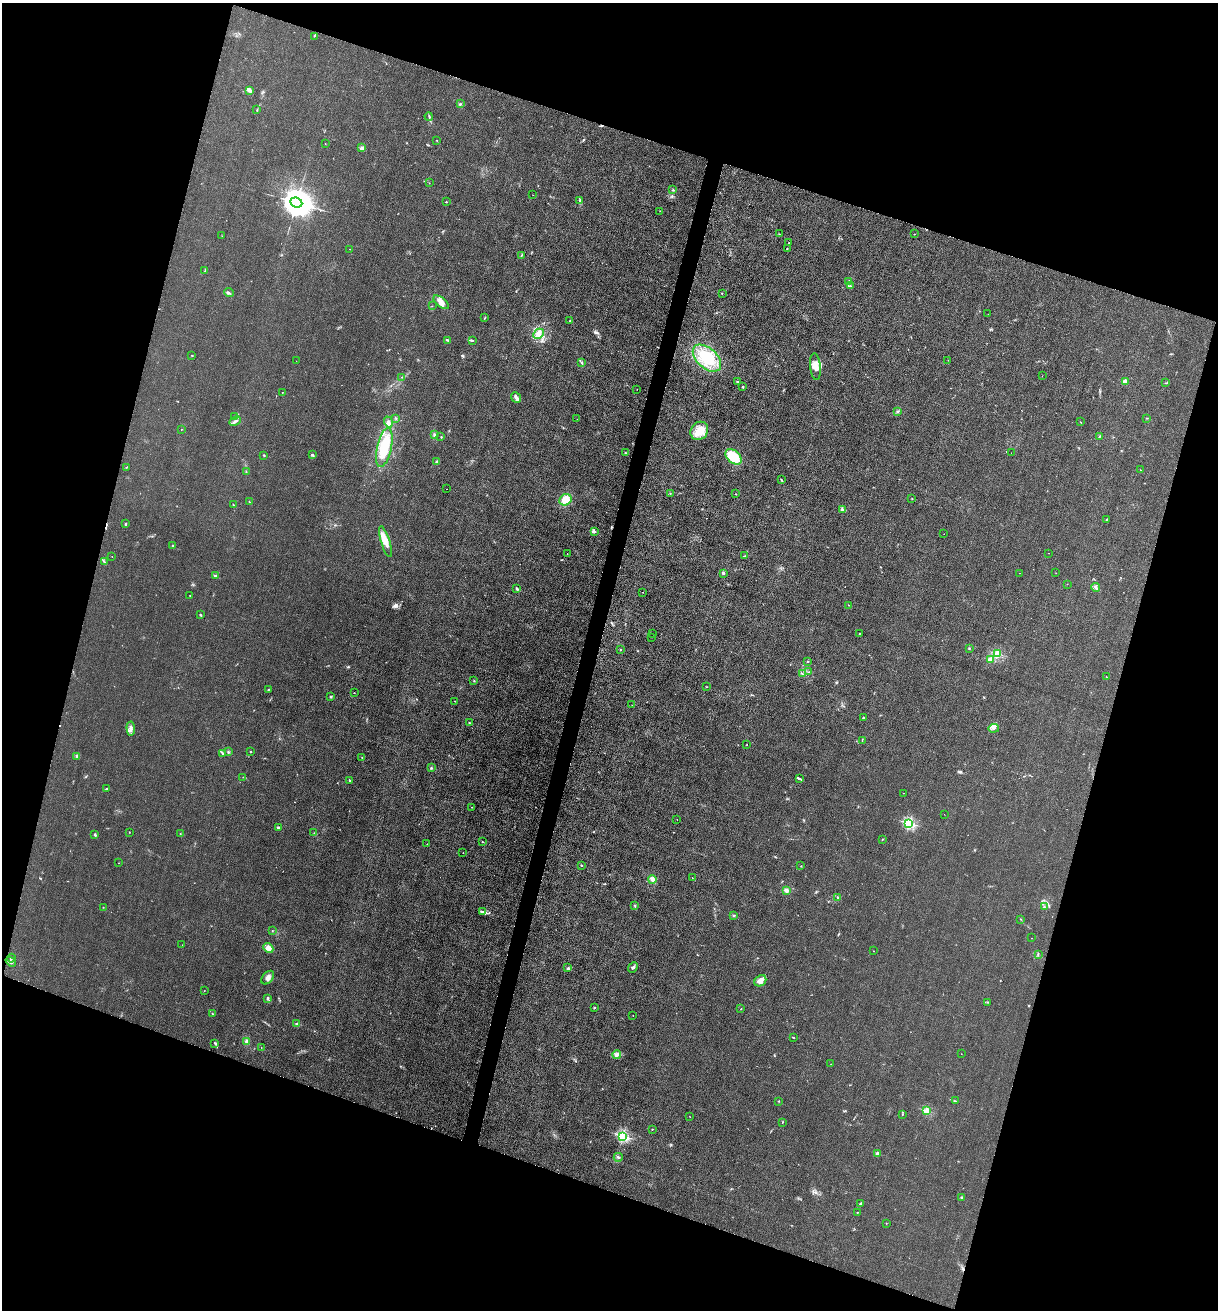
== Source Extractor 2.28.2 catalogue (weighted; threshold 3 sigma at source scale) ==
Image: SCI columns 264-5124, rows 7-5237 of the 5261 x 5243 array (HDU 1 of 3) = the unmasked area's bounding box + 8 px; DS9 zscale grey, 4 x 4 block average (1 PNG px = mean of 4 x 4 image px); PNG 1220 x 1312 px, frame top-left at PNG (2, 3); each listed source drawn as its Kron ellipse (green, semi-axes under 4 px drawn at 4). Shown black and unused: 36% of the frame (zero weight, under 3 of 4 exposures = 1% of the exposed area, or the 3 px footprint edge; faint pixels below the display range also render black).
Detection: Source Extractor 2.28.2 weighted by HDU 2 'WHT'. Background 0.0333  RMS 0.0063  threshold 0.0284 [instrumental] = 3 sigma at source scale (4.5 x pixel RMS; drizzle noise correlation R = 1.50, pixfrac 1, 0.05/0.05 arcsec/px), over >= 5 px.
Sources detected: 233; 1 inside a brighter object's white glare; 8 cosmic-ray / hot-pixel residue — neither listed nor drawn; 8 coinciding with a brighter row at this scale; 10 inside a brighter listed object's ellipse — not listed separately; the other 206 listed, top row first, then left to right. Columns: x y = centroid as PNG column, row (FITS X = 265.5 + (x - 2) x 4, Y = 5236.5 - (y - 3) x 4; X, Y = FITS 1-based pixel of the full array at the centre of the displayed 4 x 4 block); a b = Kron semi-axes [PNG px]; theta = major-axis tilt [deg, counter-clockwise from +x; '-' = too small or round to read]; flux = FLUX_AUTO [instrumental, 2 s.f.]
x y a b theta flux
314 36 2 2 - 1.6
250 91 4 2 - 3.3
460 104 2 2 - 2.6
257 110 3 2 - 2.1
429 117 4 2 - 3.4
437 140 2 2 - 2.7
325 144 2 2 - 0.94
362 148 4 2 - 6.5
429 183 2 2 - 1.1
673 190 2 2 - 4.2
533 195 2 2 - 0.77
579 200 4 2 - 3
296 202 6 5 - 8900
446 202 2 2 - 3.7
660 211 2 2 - 0.92
779 234 2 2 - 1.5
914 234 2 2 - 1
222 236 2 2 - 1.2
789 243 2 2 - 1.7
349 249 2 2 - 0.97
787 249 2 2 - 1.7
521 255 2 2 - 2.2
205 271 3 2 - 2.3
848 282 3 2 - 5.3
850 286 2 2 - 3.1
229 293 5 2 - 5.8
722 293 2 2 - 2.1
441 302 9 4 -39 27
432 306 2 2 - 1.2
988 314 2 2 - 0.51
485 318 2 2 - 1.2
570 320 2 2 - 2.1
538 334 5 4 - 16
448 340 4 2 - 4.3
472 341 2 2 - 3.4
192 355 2 2 - 2.4
707 358 17 10 -42 120
948 360 2 2 - 1.9
296 361 2 2 - 0.66
582 363 4 2 - 3.2
815 367 13 5 -85 30
1042 376 2 2 - 0.75
402 377 2 2 - 1.8
737 382 2 2 - 2.8
1125 382 4 2 - 6
1165 383 2 2 - 1.2
743 387 2 2 - 13
637 389 2 2 - 0.67
282 392 2 2 - 0.95
516 397 6 2 -50 12
897 412 2 2 - 3.4
235 417 3 2 - 3.8
396 418 2 2 - 2.1
1146 418 2 2 - 1.8
577 419 2 2 - 0.65
235 421 6 2 27 8.9
388 422 5 4 - 12
1080 422 3 2 - 1.4
181 430 2 2 - 1.1
699 431 10 8 48 46
434 435 3 2 - 5.8
1099 436 2 2 - 1.8
441 437 2 2 - 3
384 447 20 7 78 110
625 452 2 2 - 1.3
1011 453 2 2 - 0.56
264 455 3 2 - 2.9
312 455 3 2 - 3.2
733 457 9 6 -43 94
436 462 2 2 - 24
127 467 2 2 - 1.8
1140 470 2 2 - 0.95
246 472 2 2 - 1.9
782 480 3 2 - 2.8
446 489 2 2 - 0.71
670 493 2 2 - 0.99
736 494 2 2 - 1.9
912 499 2 2 - 1.9
565 500 6 5 - 41
249 502 3 2 - 2.8
233 505 2 2 - 2.1
842 510 4 3 - 5.8
1106 519 3 2 - 2.3
125 524 3 2 - 4.6
595 532 2 2 - 2.7
944 534 2 2 - 0.54
385 542 16 4 -73 34
173 545 2 2 - 2.2
1049 553 2 2 - 1.3
567 554 2 2 - 0.9
112 556 2 2 - 0.97
745 556 2 2 - 2.2
104 562 3 2 - 4.1
723 573 2 2 - 15
1019 573 2 2 - 2
1056 573 2 2 - 0.89
215 576 4 3 - 6.2
1067 584 2 2 - 0.84
1096 587 4 3 - 6.4
517 589 4 2 - 4.6
643 592 2 2 - 1
190 596 2 2 - 1.5
849 605 2 2 - 1.1
201 615 3 2 - 3.1
652 633 2 2 - 5.7
859 633 2 2 - 1.9
651 637 3 2 - 1.8
969 648 2 2 - 2.4
621 650 2 2 - 1.8
998 654 2 2 - 270
990 660 2 2 - 100
808 661 2 2 - 2.3
809 672 2 2 - 1.2
802 674 2 2 - 1.3
1106 677 2 2 - 1.3
474 681 2 2 - 2.1
707 687 2 2 - 1.2
268 689 2 2 - 2.2
354 693 2 2 - 1.1
331 697 2 2 - 3.4
455 701 2 2 - 1.6
632 705 2 2 - 0.76
863 718 2 2 - 2.4
469 722 2 2 - 2.9
131 728 7 3 -85 11
994 728 5 3 - 9
862 741 2 2 - 0.88
747 745 2 2 - 1.7
250 751 2 2 - 3.5
228 752 2 2 - 3.6
223 754 3 2 - 3.5
77 756 4 2 - 4.5
362 757 2 2 - 1.7
431 768 3 2 - 3.6
243 777 2 2 - 1
799 779 4 2 - 4.5
349 780 2 2 - 2.6
106 789 3 2 - 2.6
903 793 2 2 - 0.67
472 807 2 2 - 2.2
944 814 2 2 - 0.52
677 819 2 2 - 0.98
909 823 2 2 - 510
278 828 3 2 - 8.9
129 832 2 2 - 1.2
314 833 2 2 - 1.2
180 834 2 2 - 1.1
95 835 3 2 - 6.9
882 839 2 2 - 1.9
482 842 2 2 - 1.7
427 844 2 2 - 2.2
463 853 2 2 - 1.1
119 863 2 2 - 0.67
582 866 2 2 - 2.9
801 866 2 2 - 1.5
692 878 2 2 - 1.2
652 879 4 3 - 14
786 890 3 3 - 8.3
838 897 2 2 - 2.4
635 905 3 2 - 2.5
103 907 2 2 - 1.2
1044 907 2 2 - 1.7
482 912 4 3 - 8.1
734 916 2 2 - 7.2
1020 919 2 2 - 2.1
272 930 2 2 - 1.4
1031 938 2 2 - 0.87
182 945 2 2 - 0.9
268 948 6 4 -43 21
873 951 2 2 - 1
1038 954 3 2 - 2.1
11 958 4 2 - 4.6
11 962 6 3 -38 8.6
568 968 3 2 - 3.9
633 968 6 2 48 7.2
268 978 8 5 50 15
760 981 6 5 - 28
204 991 2 2 - 0.89
267 998 4 2 - 4.9
987 1002 2 2 - 1.6
595 1007 2 2 - 2.1
741 1009 2 2 - 1.8
212 1014 2 2 - 2.6
633 1016 2 2 - 0.67
297 1024 3 2 - 4.9
793 1038 2 2 - 2.3
247 1041 4 3 - 9.5
214 1043 3 2 - 2.3
261 1047 2 2 - 0.84
961 1054 2 2 - 0.64
617 1055 4 4 - 9.2
831 1064 2 2 - 0.79
779 1101 2 2 - 1.7
955 1101 3 2 - 1.7
927 1111 2 2 - 190
902 1114 2 2 - 2
690 1117 2 2 - 0.83
783 1122 2 2 - 1.5
652 1129 2 2 - 4.2
623 1136 2 2 - 600
877 1153 2 2 - 57
618 1157 4 2 - 5
962 1197 2 2 - 2.3
860 1204 2 2 - 6.1
857 1212 2 2 - 2.4
886 1223 2 2 - 1.1
Diffuse or blended objects may show on this block-average render without a row.